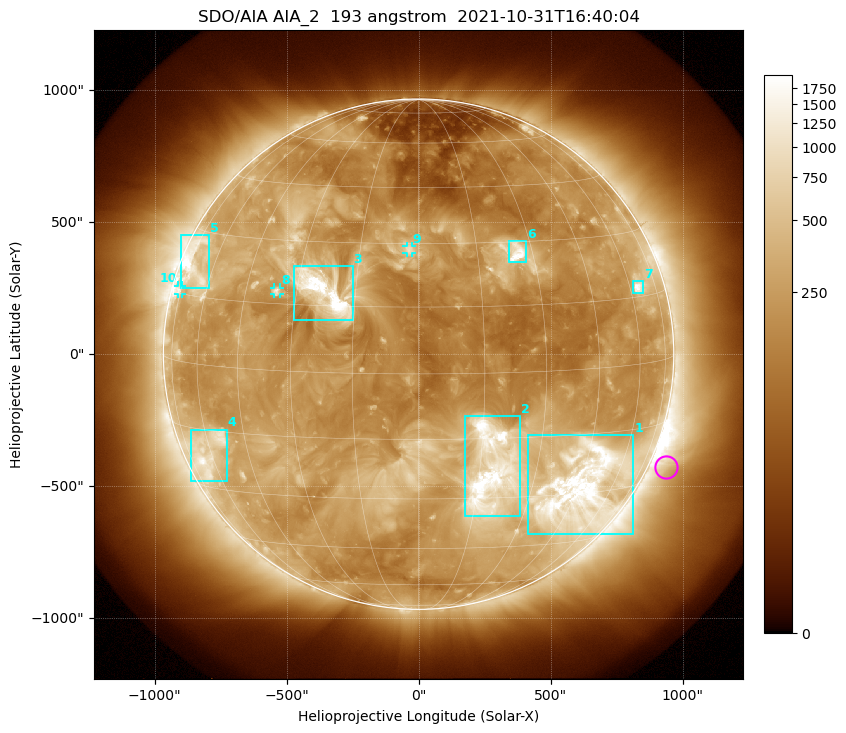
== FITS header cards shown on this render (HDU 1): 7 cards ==
TELESCOP= 'SDO/AIA '           / For AIA: SDO/AIA
INSTRUME= 'AIA_2   '           / For AIA: AIA_ATA1, AIA_ATA2, AIA_ATA3 or AIA_AT
WAVELNTH=                  193 / [angstrom] Wavelength
WAVEUNIT= 'angstrom'           / Wavelength unit: angstrom
DATE-OBS= '2021-10-31T16:40:04.846' / [ISO] Date when observation started; ISO 8
CTYPE1  = 'HPLN-TAN'           / CTYPE1: HPLN
CTYPE2  = 'HPLT-TAN'           / CTYPE2: HPLT

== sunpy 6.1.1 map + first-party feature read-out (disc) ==
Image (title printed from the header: SDO/AIA AIA_2  193 angstrom  2021-10-31T16:40:04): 1024 x 1024 px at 2.4 arcsec/px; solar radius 967 arcsec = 403 px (full disc in frame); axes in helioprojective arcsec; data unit not stated in the header (colour bar unlabelled)
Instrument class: DISC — disc imager (sunpy class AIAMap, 193 A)
Bright regions (active regions / flare kernels): reference = the median radial profile (limb darkening/brightening removed); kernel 9 px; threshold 5 sigma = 516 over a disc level ~222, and >= 1.15x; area >= 12 px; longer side >= 10 px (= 24 arcsec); searched inside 0.97 R_sun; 10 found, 10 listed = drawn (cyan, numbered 1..; 3 of them under ~33 arcsec drawn as corner ticks so the feature stays visible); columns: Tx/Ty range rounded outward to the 5 arcsec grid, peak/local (2 s.f.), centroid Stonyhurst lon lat
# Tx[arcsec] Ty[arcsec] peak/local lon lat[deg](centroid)
1 415..815 -685..-305 13 +46 -29
2 175..385 -615..-235 14 +18 -23
3 -470..-250 130..335 14 -23 +18
4 -865..-725 -480..-285 5.9 -61 -21
5 -900..-795 250..450 8.7 -70 +22
6 340..410 345..430 8.4 +26 +27
7 810..855 230..275 8.7 +64 +17
8 -550..-525 225..255 4.6 -36 +18
9 -45..-25 385..410 3.8 -2 +29
10 -910..-895 225..260 3.8 -76 +16
Off-limb structures (1.02-1.3 R_sun): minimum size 162 px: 5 found; the strongest spans PA ~215..270 deg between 1.02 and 1.3 R_sun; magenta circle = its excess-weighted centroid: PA ~245 deg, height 1.07 R_sun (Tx ~935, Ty ~-430 arcsec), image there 1.7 x the reference